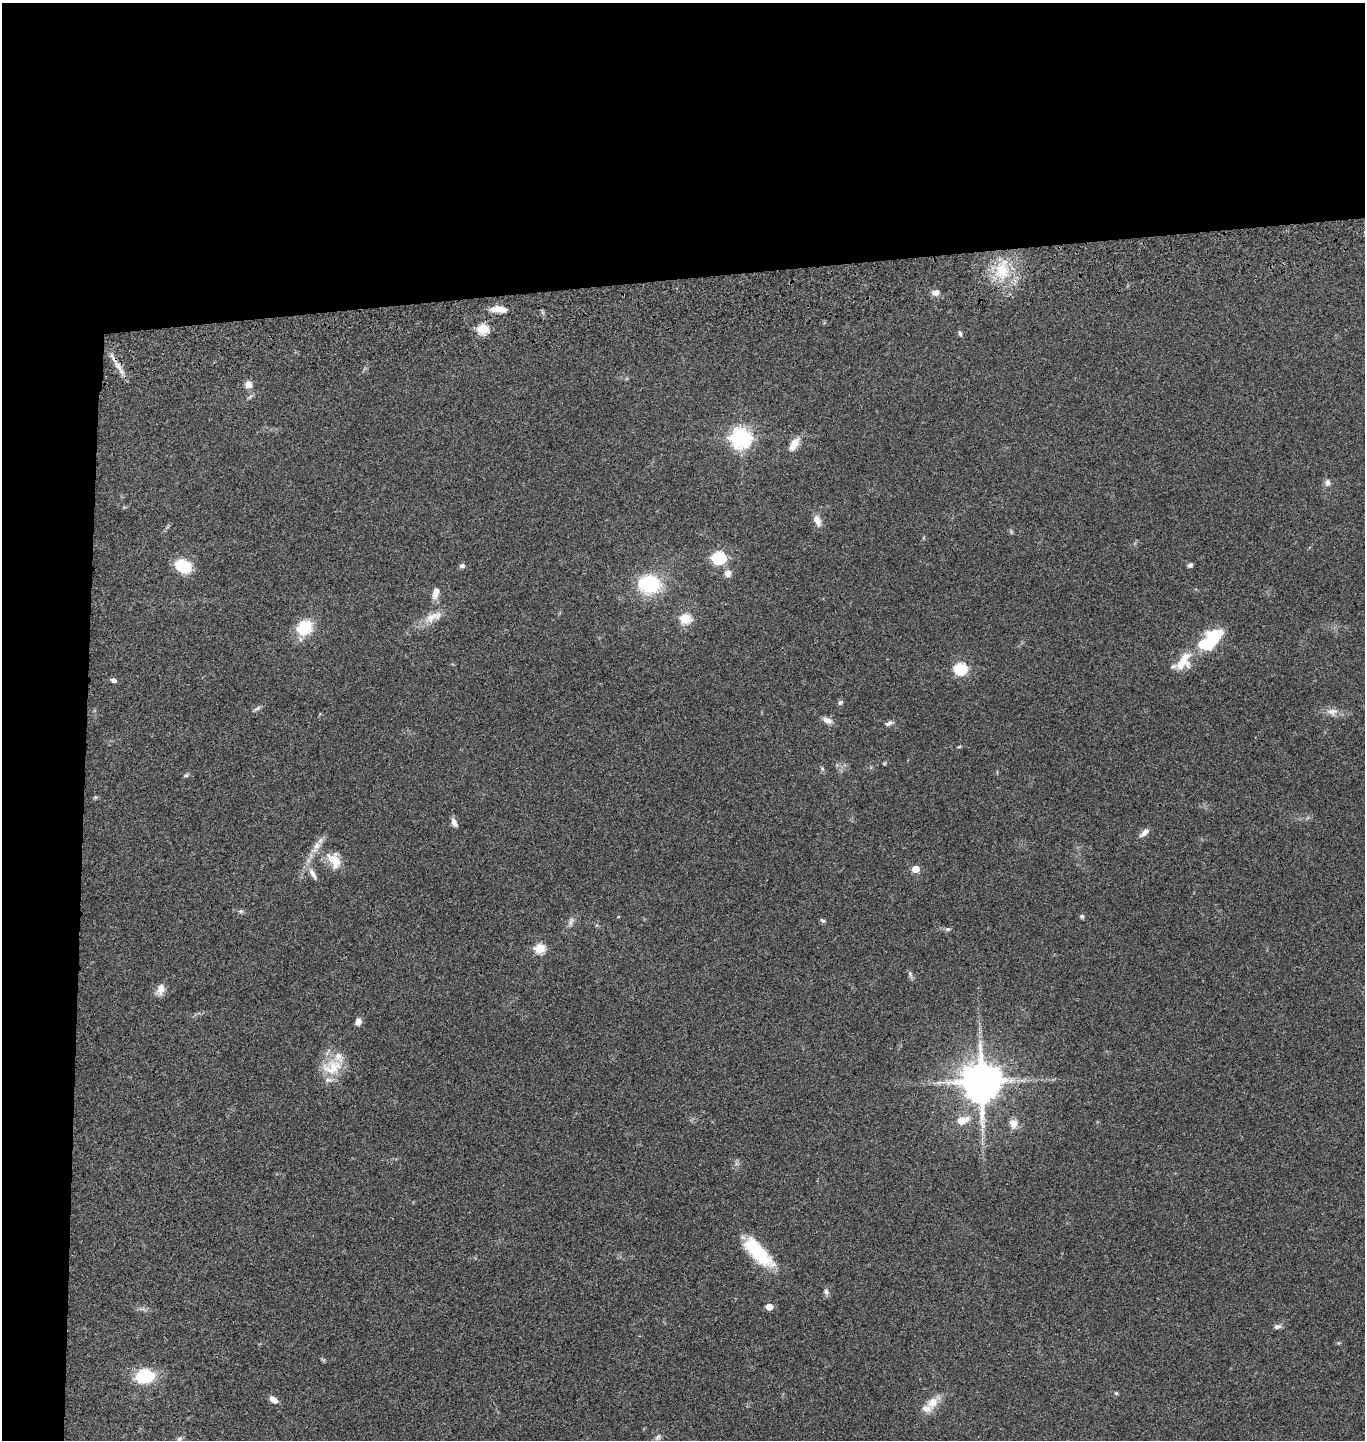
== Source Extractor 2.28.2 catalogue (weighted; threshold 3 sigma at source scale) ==
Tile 1 of 3 x 3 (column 1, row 1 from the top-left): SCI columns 144-1506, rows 2993-4430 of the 4367 x 4546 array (HDU 1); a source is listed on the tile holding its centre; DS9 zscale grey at full resolution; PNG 1367 x 1442 px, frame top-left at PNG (2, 3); no overlay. Shown black and unused: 24% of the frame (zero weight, under 3 of 4 exposures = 6% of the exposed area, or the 3 px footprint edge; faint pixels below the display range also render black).
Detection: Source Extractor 2.28.2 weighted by HDU 2 'WHT'; one run over the whole footprint, this tile lists its part. Background 0.0643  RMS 0.0059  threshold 0.0266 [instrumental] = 3 sigma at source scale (4.5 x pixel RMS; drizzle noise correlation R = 1.50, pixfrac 1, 0.05/0.05 arcsec/px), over >= 5 px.
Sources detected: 72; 2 inside a brighter object's white glare — not listed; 5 inside a brighter listed object's ellipse — not listed separately; the other 65 listed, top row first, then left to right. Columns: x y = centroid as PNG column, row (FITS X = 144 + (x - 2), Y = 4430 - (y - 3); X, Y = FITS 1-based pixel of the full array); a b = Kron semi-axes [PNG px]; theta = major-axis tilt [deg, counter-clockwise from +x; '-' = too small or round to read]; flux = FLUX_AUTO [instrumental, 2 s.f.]
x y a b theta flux
1002 270 30 20 84 26
935 293 9 7 6 3.6
499 309 21 7 -3 6.7
483 329 6 5 - 41
960 333 8 5 -69 1.1
119 367 32 6 -60 6.3
248 384 8 8 - 4.1
740 437 8 7 - 320
794 444 18 8 57 6.5
1327 482 9 7 -70 2.3
817 520 14 7 -67 5
719 557 6 6 - 88
1190 565 6 5 - 1.5
183 566 17 12 -28 20
462 566 7 6 - 1.6
728 573 9 8 - 3.5
650 584 18 15 -1 44
435 592 15 7 77 4.8
433 617 29 12 23 9.3
685 618 6 5 - 34
304 627 20 16 44 19
1206 644 21 15 56 28
1183 659 24 15 42 12
960 668 6 6 - 73
113 680 6 5 - 1.8
840 702 7 6 - 1.3
257 708 13 4 28 1.5
1332 712 16 10 1 4.7
827 720 11 7 -26 3.9
889 723 11 6 24 1.9
959 747 6 3 19 0.61
884 763 6 4 0 0.6
822 769 6 5 - 1
186 775 7 5 15 1.1
95 797 6 5 - 0.81
454 823 11 6 -61 2.9
1144 832 13 6 41 3.4
334 860 25 16 -60 11
915 869 5 5 - 11
313 874 20 7 -61 4.2
240 911 6 5 - 1.1
1082 916 5 5 - 1.2
618 917 4 2 - 0.39
823 920 8 5 -36 0.96
571 921 13 6 65 2.4
948 929 7 5 1 1.2
540 948 6 5 - 36
910 974 8 6 -74 1.5
160 989 15 9 66 4.7
358 1022 7 6 - 3.7
331 1070 33 15 1 14
981 1081 11 11 - 2100
939 1082 8 5 -1 1.6
963 1120 19 10 18 8
1013 1124 14 11 -75 4.5
758 1253 41 15 -45 33
826 1292 9 7 -81 1.8
769 1307 5 4 - 9.8
1277 1326 9 6 10 2
142 1376 18 13 80 19
1116 1393 5 4 - 0.78
273 1399 10 6 -38 4.1
932 1402 20 11 42 8.5
658 1437 10 6 51 1.8
179 1439 8 6 31 1.3
Overlapping masked pixels (flux is a lower limit): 1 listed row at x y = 119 367